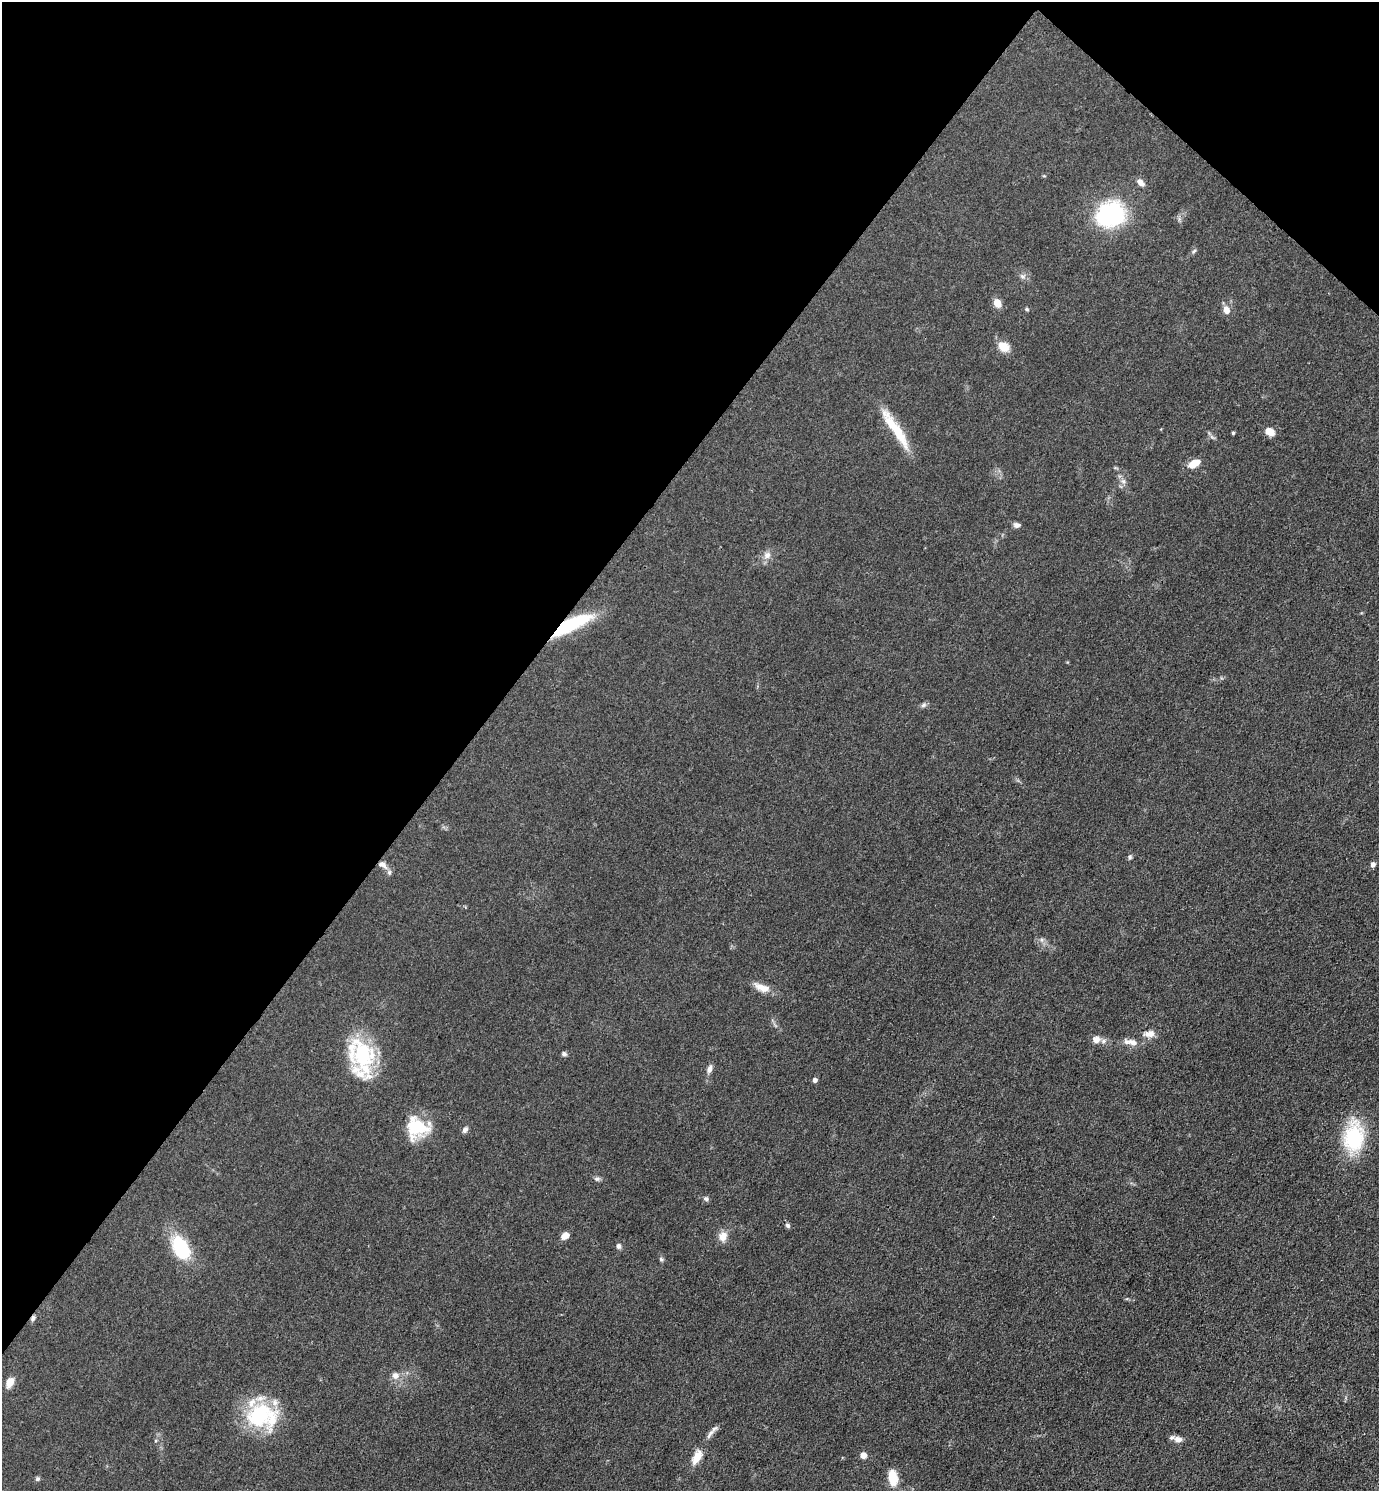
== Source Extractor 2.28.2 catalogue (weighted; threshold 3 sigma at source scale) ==
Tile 2 of 4 x 4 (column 2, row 1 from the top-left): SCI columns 1677-3053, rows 4471-5959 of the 5964 x 5961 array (HDU 1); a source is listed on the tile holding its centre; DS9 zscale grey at full resolution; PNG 1381 x 1493 px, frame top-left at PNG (2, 2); no overlay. Shown black and unused: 37% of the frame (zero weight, under 3 of 4 exposures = <1% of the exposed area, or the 3 px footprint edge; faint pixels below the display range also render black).
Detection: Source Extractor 2.28.2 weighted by HDU 2 'WHT'; one run over the whole footprint, this tile lists its part. Background 0.0497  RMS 0.0063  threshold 0.0284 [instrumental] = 3 sigma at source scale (4.5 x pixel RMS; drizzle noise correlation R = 1.50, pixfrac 1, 0.05/0.05 arcsec/px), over >= 5 px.
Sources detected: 53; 3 inside a brighter listed object's ellipse — not listed separately; the other 50 listed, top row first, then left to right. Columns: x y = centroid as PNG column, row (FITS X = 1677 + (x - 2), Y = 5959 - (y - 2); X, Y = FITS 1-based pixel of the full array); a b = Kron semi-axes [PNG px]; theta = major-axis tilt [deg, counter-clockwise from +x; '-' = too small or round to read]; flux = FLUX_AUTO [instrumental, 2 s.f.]
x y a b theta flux
1140 182 10 6 -40 3.2
1110 214 25 21 25 70
1194 251 7 4 45 1
1022 276 7 5 -43 1.6
997 303 10 7 -59 5.9
1027 309 6 4 -21 0.87
1226 310 9 7 -72 4.4
1003 347 12 10 -34 8.7
895 429 57 10 -57 21
1269 431 10 7 -27 6.7
1233 433 3 3 - 0.89
1194 464 13 7 28 8.9
1123 481 7 6 - 1.9
1017 525 8 6 -6 2.3
767 555 10 9 - 3.8
570 625 50 13 26 41
923 705 9 5 27 1.6
1130 857 7 5 79 1.2
383 865 15 7 -37 4.8
1373 865 7 6 - 1.8
1042 940 6 4 -71 1.2
762 988 22 9 -23 7
1149 1034 13 8 6 5
1096 1039 10 9 - 3.9
1131 1042 19 7 -10 5.4
362 1054 42 27 -69 46
564 1054 6 5 - 1.5
709 1069 11 6 74 2.6
815 1080 5 4 - 2.2
417 1128 28 25 -53 24
465 1130 8 5 55 2.1
1354 1138 25 16 84 55
597 1179 8 6 2 1.4
706 1199 7 6 - 1.5
787 1225 7 6 - 1.3
565 1236 8 6 37 4.6
723 1236 13 10 84 5.4
618 1246 7 6 - 1.8
181 1248 24 14 -62 40
661 1259 6 5 - 1.1
33 1318 8 5 66 1.6
395 1376 9 9 - 3.8
10 1382 12 7 65 5.7
262 1416 39 31 -11 50
711 1433 11 6 39 2.9
1178 1439 11 8 -4 4.1
863 1455 6 6 - 4.2
697 1457 20 10 60 7.9
893 1477 13 8 -81 16
37 1479 6 5 - 1.2
Overlapping masked pixels (flux is a lower limit): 3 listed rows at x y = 570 625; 383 865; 33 1318